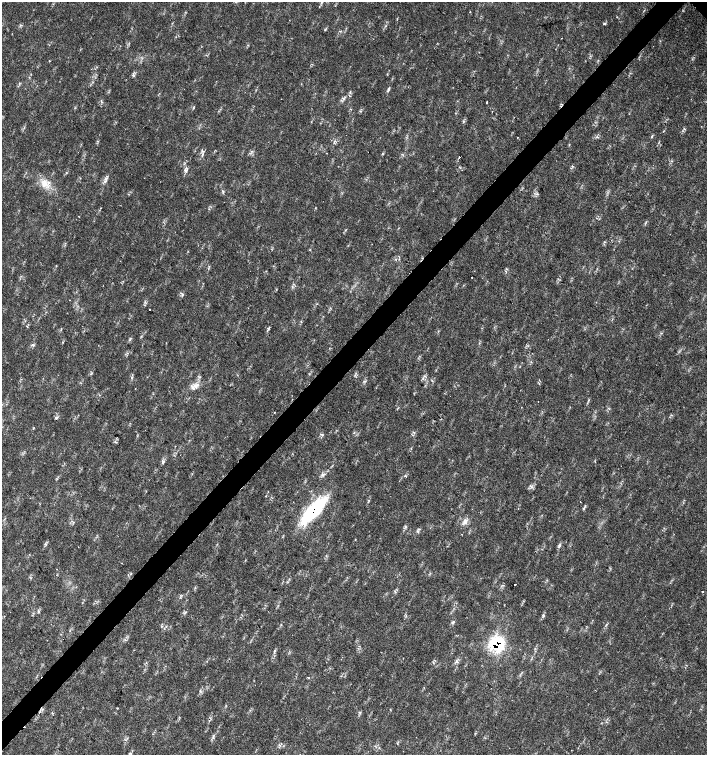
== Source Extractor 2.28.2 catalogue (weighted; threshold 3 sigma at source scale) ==
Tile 7 of 4 x 4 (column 3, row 2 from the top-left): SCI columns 3044-4453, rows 3013-4517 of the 6023 x 6029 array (HDU 1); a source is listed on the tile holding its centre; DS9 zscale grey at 2 x 2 block average (1 PNG px = mean of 2 x 2 image px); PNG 709 x 757 px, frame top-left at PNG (2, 2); no overlay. Shown black and unused: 4% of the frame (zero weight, under 2 of 3 exposures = <1% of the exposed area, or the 3 px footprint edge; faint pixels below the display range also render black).
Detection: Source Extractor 2.28.2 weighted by HDU 2 'WHT'; one run over the whole footprint, this tile lists its part. Background 0.0239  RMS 0.0033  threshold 0.0147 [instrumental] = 3 sigma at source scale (4.5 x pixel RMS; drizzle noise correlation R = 1.50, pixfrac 1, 0.0396/0.0396 arcsec/px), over >= 5 px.
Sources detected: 73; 1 cosmic-ray / hot-pixel residue — not listed; the other 72 listed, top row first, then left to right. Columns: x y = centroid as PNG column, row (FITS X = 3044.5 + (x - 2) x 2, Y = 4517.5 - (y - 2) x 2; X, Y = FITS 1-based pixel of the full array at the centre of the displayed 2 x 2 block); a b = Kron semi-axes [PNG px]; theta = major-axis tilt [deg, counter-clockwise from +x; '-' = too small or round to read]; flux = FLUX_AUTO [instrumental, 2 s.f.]
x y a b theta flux
470 12 2 2 - 0.33
604 24 5 2 - 0.74
325 30 4 2 - 0.69
562 38 2 2 - 0.58
49 61 3 2 - 0.37
133 75 4 3 - 1.2
388 89 7 3 66 1.4
343 99 4 2 - 0.92
486 102 2 2 - 3.3
193 108 4 2 - 0.7
350 109 2 2 - 0.39
360 111 3 3 - 0.91
492 111 2 2 - 0.3
463 121 3 2 - 0.68
684 129 3 2 - 0.6
517 137 2 2 - 0.53
597 137 4 2 - 0.98
652 137 4 2 - 0.63
98 141 3 2 - 0.46
334 142 5 2 - 0.83
326 153 2 2 - 0.37
382 153 4 2 - 0.45
202 155 6 2 66 1.3
459 157 2 2 - 4.4
186 171 7 4 60 1.8
66 172 2 2 - 0.48
106 179 5 4 - 2
44 183 12 8 77 7.3
223 192 4 2 - 0.82
472 277 2 2 - 0.79
182 294 5 3 - 1.1
150 309 2 2 - 1
268 328 3 3 - 0.85
129 340 3 2 - 0.64
34 345 3 2 - 0.62
195 386 6 5 - 3.1
135 388 2 2 - 0.26
274 412 2 2 - 0.54
56 418 4 3 - 1
414 432 4 2 - 0.66
322 435 5 2 - 0.81
115 442 4 3 - 1.1
163 462 7 3 66 1.7
323 475 5 4 - 1.5
405 476 3 2 - 0.59
369 500 3 2 - 0.5
580 502 2 2 - 0.96
583 508 4 3 - 0.81
313 510 31 11 47 67
465 522 10 5 51 3.4
405 526 4 2 - 0.67
417 531 3 2 - 0.79
46 544 4 3 - 0.88
559 545 4 3 - 1.1
56 569 2 2 - 0.32
130 574 3 2 - 0.61
502 585 4 2 - 0.68
515 585 2 2 - 0.33
702 592 2 2 - 1.1
543 615 5 3 - 0.98
453 622 5 4 - 1.2
497 644 16 14 -34 39
274 651 6 2 62 1.1
434 660 3 2 - 0.45
456 661 6 2 60 1.3
433 663 3 2 - 0.54
308 677 2 2 - 1.1
200 691 4 2 - 0.72
360 713 3 3 - 0.86
209 720 3 2 - 0.54
130 753 4 2 - 0.81
300 754 2 2 - 0.36
Overlapping masked pixels (flux is a lower limit): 2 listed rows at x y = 313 510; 497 644
Isophote crosses this tile's border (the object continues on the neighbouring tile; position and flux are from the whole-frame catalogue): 1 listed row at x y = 300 754
Diffuse or blended objects may show on this block-average render without a row.